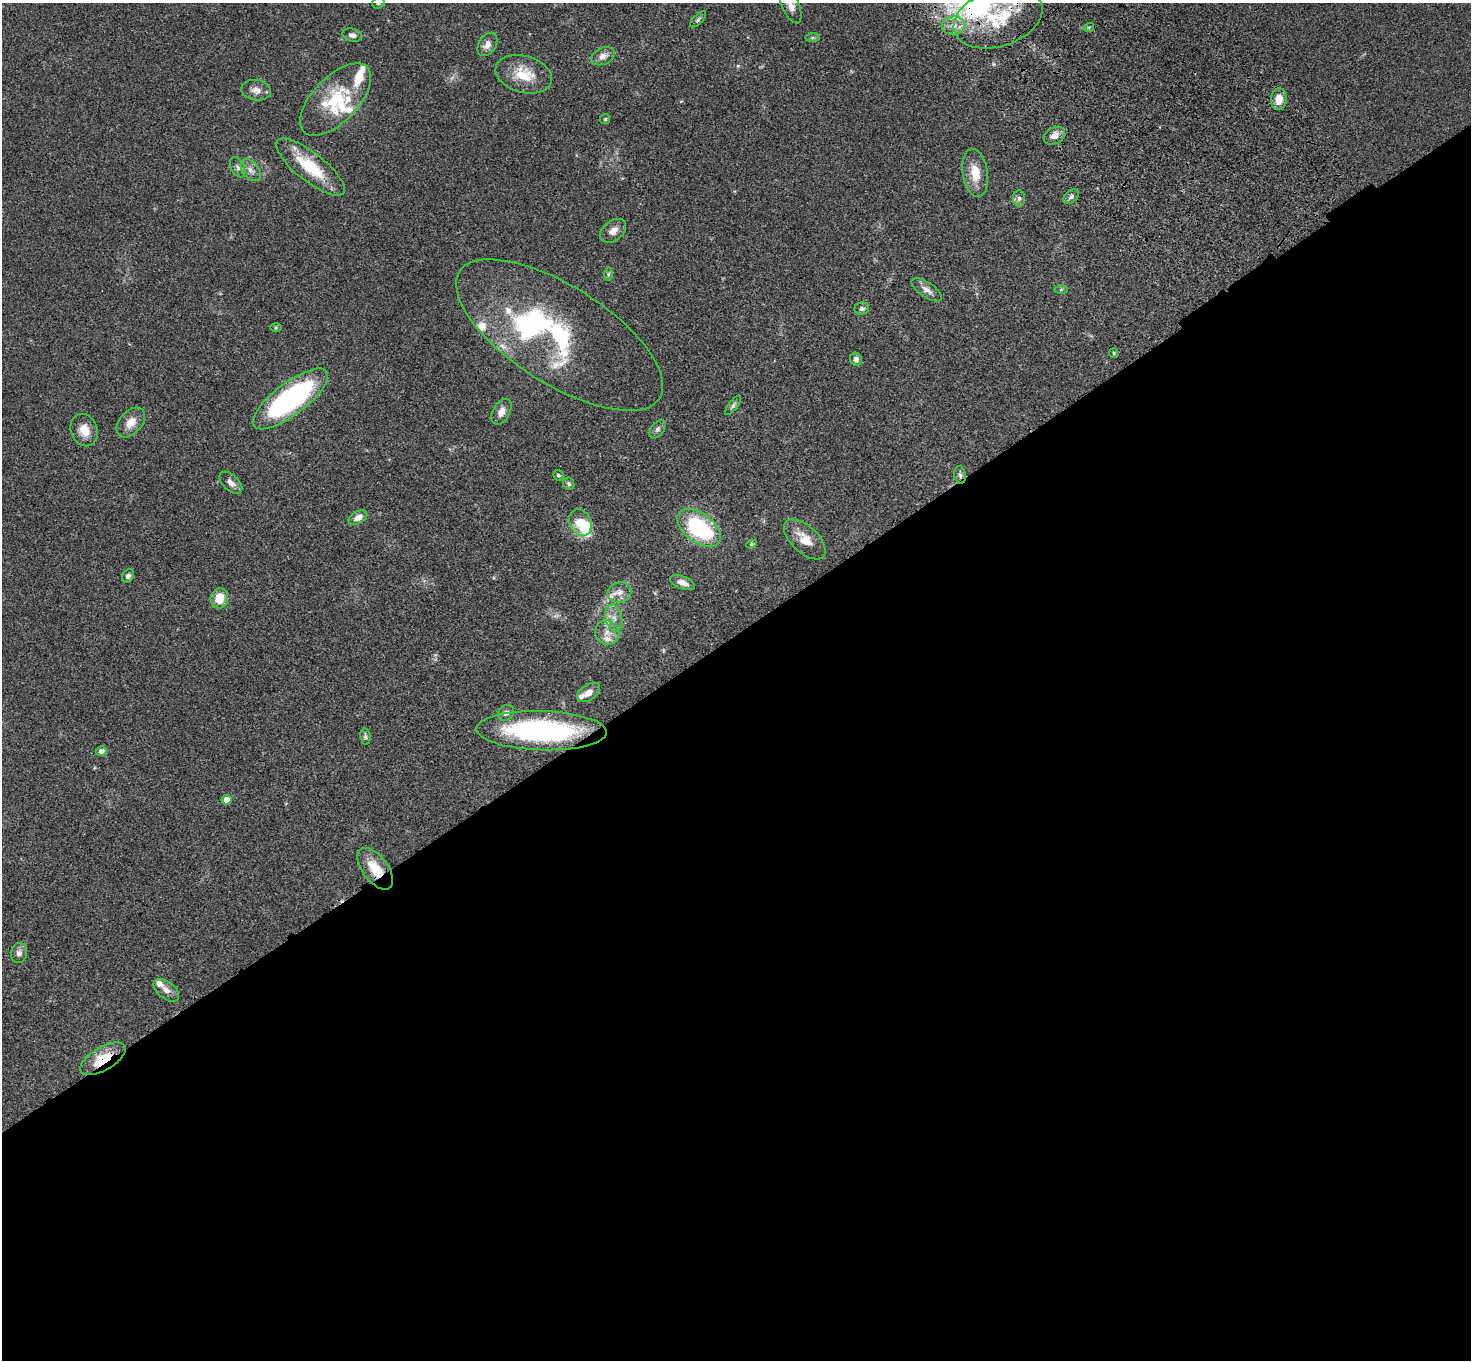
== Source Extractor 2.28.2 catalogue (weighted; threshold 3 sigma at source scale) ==
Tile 15 of 4 x 4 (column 3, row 4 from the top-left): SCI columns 3042-4510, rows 378-1735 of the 6081 x 6045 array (HDU 1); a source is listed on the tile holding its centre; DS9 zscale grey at full resolution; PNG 1473 x 1362 px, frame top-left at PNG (2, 3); each listed source drawn as its Kron ellipse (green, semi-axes under 4 px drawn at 4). Shown black and unused: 54% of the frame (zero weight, under 3 of 4 exposures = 6% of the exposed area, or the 3 px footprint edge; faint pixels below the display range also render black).
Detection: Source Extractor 2.28.2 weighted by HDU 2 'WHT'; one run over the whole footprint, this tile lists its part. Background 0.0477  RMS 0.0052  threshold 0.0235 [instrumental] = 3 sigma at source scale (4.5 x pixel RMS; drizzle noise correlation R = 1.50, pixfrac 1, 0.05/0.05 arcsec/px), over >= 5 px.
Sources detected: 78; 1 too faint to see at this stretch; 2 inside a brighter object's white glare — neither listed nor drawn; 13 inside a brighter listed object's ellipse — not listed separately; the other 62 listed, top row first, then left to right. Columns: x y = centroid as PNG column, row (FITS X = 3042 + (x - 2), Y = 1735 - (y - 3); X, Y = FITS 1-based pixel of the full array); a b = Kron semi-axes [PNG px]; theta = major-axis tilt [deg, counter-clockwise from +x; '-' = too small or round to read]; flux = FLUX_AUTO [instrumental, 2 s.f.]
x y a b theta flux
378 3 6 5 - 0.87
790 5 19 8 -67 4.9
998 18 46 28 18 35
698 19 10 4 45 1
953 25 11 9 6 4.4
1089 27 5 3 - 0.55
352 35 10 6 -14 1.9
812 38 7 4 0 0.81
487 44 13 8 58 3.4
603 56 12 8 26 3.4
524 74 29 18 -16 14
256 90 15 10 -9 3.6
336 99 45 22 46 29
1279 99 11 8 86 5.4
605 119 5 5 - 0.68
1054 136 11 8 30 3.9
238 167 11 6 -63 1.7
310 167 42 14 -39 22
251 170 13 8 -50 2.9
975 173 24 12 -81 9.7
1071 197 9 6 39 1.5
1019 198 8 6 -90 1.7
613 231 14 10 38 3.9
608 274 7 4 89 0.9
927 290 18 7 -34 3.3
1061 290 6 4 2 0.66
862 309 7 6 - 1.6
276 327 6 4 0 0.6
559 335 118 49 -32 94
1114 353 5 4 - 0.53
856 359 6 6 - 2
290 399 45 16 37 96
733 405 12 4 52 1.2
501 412 14 8 60 3.7
131 422 17 11 48 6
658 429 10 6 53 1.6
84 430 16 13 -67 7
558 475 5 5 - 0.85
960 475 9 5 -81 1.4
231 483 14 8 -43 2.9
569 484 6 5 - 1.1
358 518 10 6 29 3.3
580 522 14 11 -62 14
699 528 25 14 -37 49
805 539 26 13 -43 8.7
751 544 5 4 - 0.65
128 576 7 5 54 1.4
682 583 13 6 -21 3.3
619 593 12 10 17 3.7
219 598 10 8 77 8.2
614 618 13 8 -77 3.9
607 633 13 11 -46 4.9
589 692 13 8 34 3.8
506 713 9 7 44 2
542 731 65 19 -2 90
365 736 8 5 -82 0.98
101 751 5 5 - 2.3
227 800 5 5 - 5
375 869 24 12 -53 12
19 953 10 8 82 2.1
166 990 15 8 -38 3.2
103 1059 25 11 31 16
Overlapping masked pixels (flux is a lower limit): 5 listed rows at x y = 998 18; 960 475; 542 731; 375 869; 103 1059
Isophote crosses this tile's border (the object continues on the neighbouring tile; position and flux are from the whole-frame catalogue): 2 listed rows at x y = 378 3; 790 5